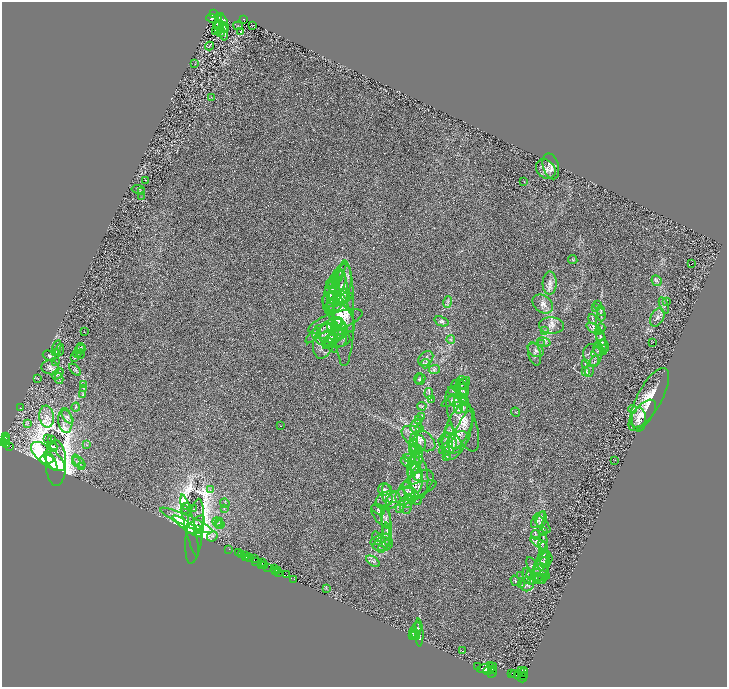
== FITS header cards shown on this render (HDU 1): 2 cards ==
NAXIS1  =                 1450
NAXIS2  =                 1369

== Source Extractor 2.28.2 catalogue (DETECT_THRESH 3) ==
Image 1450 x 1369 px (HDU 1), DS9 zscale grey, zoomed out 1/2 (1 PNG px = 2 x 2 image px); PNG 729 x 689 px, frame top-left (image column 2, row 1369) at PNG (2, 2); each listed source drawn as its Kron ellipse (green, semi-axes under 4 px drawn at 4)
Background 0.389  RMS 0.028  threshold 0.0834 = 3 sigma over >= 5 px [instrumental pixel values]
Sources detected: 338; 52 cannot appear on this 1/2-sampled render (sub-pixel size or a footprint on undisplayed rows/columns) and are neither listed nor drawn; the other 286 listed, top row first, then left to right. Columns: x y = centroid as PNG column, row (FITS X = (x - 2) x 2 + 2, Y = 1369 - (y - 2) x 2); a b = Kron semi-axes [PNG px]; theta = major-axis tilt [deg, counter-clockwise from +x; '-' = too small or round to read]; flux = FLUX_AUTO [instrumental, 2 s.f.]
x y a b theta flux
213 14 3 2 - 77
218 17 2 1 - 2.4
212 18 6 3 -14 3.7
244 19 3 1 - 51
223 23 10 3 -71 36
218 25 5 4 - 11
253 25 2 1 - 1.4
238 26 5 2 - 2.9
221 27 7 4 -39 8.5
218 31 2 1 - 25
224 31 9 2 -87 34
240 31 4 2 - 5
215 32 2 1 - 0.82
221 32 4 4 - 4.7
210 46 4 2 - 3.1
195 64 2 1 - 2.5
211 97 3 2 - 1.8
551 166 13 8 -75 33
546 169 11 9 -47 36
146 180 2 1 - 1.5
524 182 3 2 - 2.6
138 189 6 3 -7 6
142 191 3 2 - 3.3
141 196 2 2 - 1.6
573 260 5 2 - 4.2
691 264 2 1 - 35
337 275 15 4 55 32
345 278 14 7 90 41
335 279 11 4 41 21
657 281 6 4 -63 9.9
334 283 6 5 - 18
550 283 11 7 88 32
341 286 18 6 -85 61
337 287 13 5 56 35
333 292 13 7 -83 43
337 293 16 3 -52 28
330 297 17 7 82 42
341 297 10 6 39 33
339 300 14 5 23 28
333 301 10 9 - 37
667 301 4 3 - 4.7
448 302 6 3 72 10
543 304 11 8 -37 34
598 304 3 2 - 2.5
664 305 8 2 -69 9.6
595 307 3 2 - 3.6
601 311 5 3 - 9.4
341 312 22 9 -60 92
344 313 53 10 90 190
601 315 7 2 -85 7.8
341 317 19 10 -53 93
657 317 10 6 61 21
592 319 5 2 - 4.6
335 321 28 9 19 90
441 321 7 4 -20 12
337 324 7 5 47 13
551 325 12 8 -3 36
329 328 15 7 37 56
601 328 5 2 - 4.2
335 329 8 5 -31 17
594 329 8 3 -32 17
332 330 15 10 32 80
544 331 4 2 - 6.4
84 332 2 1 - 1.3
334 334 6 4 68 16
338 334 12 6 42 39
313 336 10 3 46 10
329 336 18 11 -16 94
600 336 9 3 -69 18
335 338 15 9 -3 61
451 339 4 2 - 5.5
329 340 6 3 45 14
324 341 18 10 73 88
601 341 12 4 -77 24
544 342 7 3 -15 8.7
653 342 2 1 - 1.4
328 344 6 4 48 13
541 344 3 2 - 3.9
331 345 9 4 -55 18
603 345 5 4 - 7.5
57 347 7 4 78 11
81 348 4 3 - 6.8
601 348 8 7 - 24
80 349 5 4 - 10
59 350 6 3 71 10
536 350 8 6 -30 21
597 351 7 2 35 6.8
56 352 3 1 - 1.8
77 354 4 2 - 3.4
80 354 4 2 - 3.1
534 354 12 6 -76 22
592 355 11 9 -77 35
49 356 7 5 -22 10
75 358 3 1 - 1.7
426 359 8 6 47 19
55 361 2 1 - 1.7
594 361 6 3 53 11
426 364 5 3 - 7.1
585 364 3 2 - 2.9
50 367 9 7 -6 20
434 369 6 4 6 13
75 370 7 3 -48 7.5
585 371 3 3 - 7.2
589 371 6 3 76 8.4
58 374 6 3 48 8.8
59 378 6 3 -77 8.4
419 378 5 3 - 4.3
38 379 3 2 - 1.7
420 379 6 4 63 9.6
463 380 5 4 - 11
84 384 3 2 - 2.9
464 384 7 4 52 11
461 385 4 2 - 3.1
456 386 6 4 -62 9
83 388 4 3 - 4.8
461 388 9 5 -77 22
454 391 5 3 - 8.4
463 391 8 6 73 25
429 394 6 2 -82 5.9
83 395 3 3 - 3.6
650 398 33 12 61 140
431 399 3 2 - 2.5
452 400 11 4 27 16
464 400 6 4 -58 13
455 401 7 4 -31 14
458 405 8 5 -84 22
422 406 4 3 - 5.6
76 407 4 3 - 5.8
463 407 5 3 - 9.7
20 408 3 2 - 3.9
633 409 4 3 - 5.9
516 412 5 1 - 2.1
642 415 18 9 51 62
421 416 4 2 - 3.3
47 417 11 7 -82 38
67 417 8 4 -52 15
419 419 3 2 - 1.9
462 419 34 12 -69 140
639 420 12 7 88 35
65 421 12 7 -84 39
28 423 4 2 - 4.8
280 426 2 1 - 1.3
416 426 7 5 61 19
420 429 3 2 - 2.3
463 429 22 6 64 46
449 432 6 4 80 16
457 432 29 13 71 140
5 436 4 2 - 45
47 438 3 2 - 3.2
6 439 2 1 - 150
52 439 2 2 - 83
419 439 19 10 -31 67
446 440 8 3 -90 11
458 440 11 8 24 38
6 441 3 2 - 280
3 442 4 2 - 280
414 442 9 2 86 14
419 443 8 6 -71 24
450 443 12 9 -24 58
7 445 3 2 - 190
87 445 3 3 - 5.3
9 446 3 2 - 86
52 446 5 4 - 120
54 447 4 3 - 62
413 447 8 3 86 13
451 447 9 4 55 26
415 448 5 4 - 13
444 449 6 4 42 12
419 455 9 3 -90 17
48 456 20 9 -39 1600
446 457 4 3 - 5.6
47 459 7 3 -2 1300
412 459 8 4 -18 17
419 459 6 3 76 12
615 460 2 2 - 2.7
51 461 11 4 -59 2100
76 462 5 4 - 13
79 462 8 3 -47 13
56 463 23 10 -90 3500
407 463 7 3 -28 9.4
414 464 14 5 77 39
82 466 4 2 - 3.8
415 467 5 3 - 12
416 471 10 5 -74 28
418 476 22 9 -84 95
417 480 12 6 87 44
407 484 4 1 - 2.6
415 487 23 11 41 94
407 488 7 4 -56 16
385 489 6 6 - 17
210 490 4 2 - 4.7
411 492 26 7 19 68
387 494 11 5 -79 26
413 496 11 5 -47 28
388 500 13 8 18 44
411 500 4 3 - 5.6
409 502 6 3 70 12
225 503 5 2 - 3.1
406 505 8 6 -86 25
186 506 3 3 - 5
224 508 3 2 - 3.3
399 508 3 3 - 4.7
185 509 4 3 - 4.5
194 509 2 2 - 14
378 510 7 3 -30 8.2
381 515 13 7 -53 35
386 518 10 5 -82 19
541 519 8 4 77 20
186 520 29 5 -24 590
538 520 9 5 53 17
217 522 5 3 - 5.3
219 523 5 3 - 7
221 524 4 2 - 4
190 525 32 5 -77 400
196 525 11 5 45 820
543 525 10 5 -49 20
187 526 18 4 -36 2500
387 526 21 4 -87 47
197 529 2 2 - 480
195 531 33 8 83 1200
543 532 4 2 - 4.9
536 535 5 2 - 6.7
212 536 6 4 45 14
386 536 13 4 86 30
377 537 6 2 -55 7.5
380 539 11 4 22 20
543 542 9 3 83 13
539 543 10 3 -33 20
383 544 10 6 10 30
229 549 2 1 - 8.2
382 549 3 2 - 2.4
238 553 2 1 - 2
543 554 13 4 89 26
242 555 2 2 - 300
245 555 3 1 - 7.6
246 557 2 1 - 16
249 558 2 1 - 20
254 558 3 2 - 73
545 558 7 7 - 15
256 561 2 1 - 98
373 561 8 2 -34 7.5
262 562 2 1 - 58
541 562 12 6 63 33
545 562 5 4 - 8.2
261 564 2 1 - 100
265 566 2 1 - 0.79
542 566 16 6 69 44
267 567 2 1 - 160
533 567 11 5 -57 20
275 569 2 1 - 55
278 570 2 1 - 210
275 571 2 2 - 27
279 572 2 1 - 12
540 572 10 8 48 35
287 575 2 1 - 280
521 575 3 2 - 2.9
538 575 12 5 -4 25
527 576 8 2 -81 7.6
294 579 2 1 - 13
539 579 6 1 0 3.5
542 579 5 2 - 5.7
515 581 5 3 - 6.1
531 581 3 3 - 4.6
527 584 7 6 - 20
522 585 3 2 - 3.4
326 588 3 2 - 4.2
416 630 8 4 79 31
414 632 6 2 86 11
419 633 14 3 -87 28
413 635 3 2 - 3.7
416 635 5 3 - 12
462 651 2 1 - 1.9
490 666 3 2 - 350
478 667 2 1 - 120
492 667 4 2 - 310
484 669 6 4 10 1700
493 669 2 1 - 240
488 671 4 2 - 770
521 671 3 2 - 590
523 672 5 3 - 250
492 673 5 3 - 1000
511 673 2 1 - 15
516 674 5 4 - 400
518 676 2 2 - 340
524 676 3 1 - 170
522 678 4 3 - 530
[52 sub-pixel or undisplayed-footprint detections neither listed nor drawn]